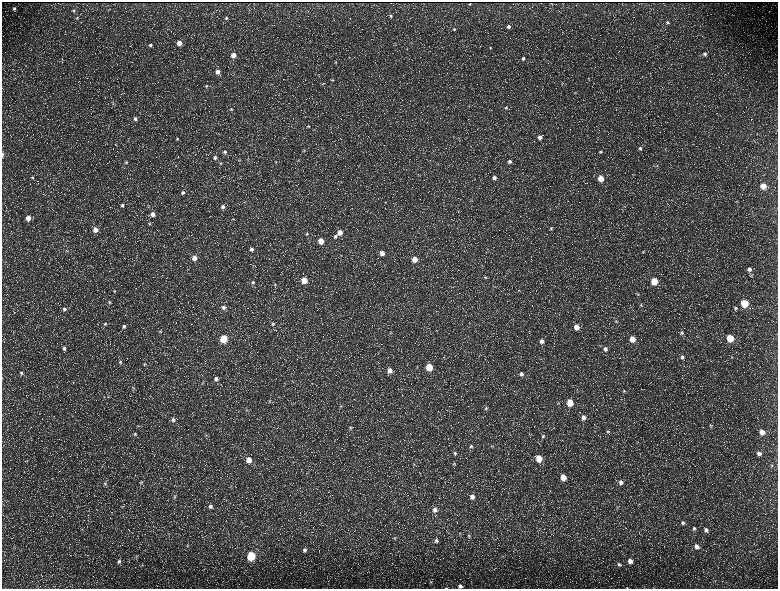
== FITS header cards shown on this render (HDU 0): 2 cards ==
NAXIS1  =                 1552 / length of data axis 1
NAXIS2  =                 1173 / length of data axis 2

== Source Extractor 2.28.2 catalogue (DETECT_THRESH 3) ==
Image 1552 x 1173 px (HDU 0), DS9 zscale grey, zoomed out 1/2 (1 PNG px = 2 x 2 image px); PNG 780 x 591 px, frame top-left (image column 1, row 1173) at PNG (2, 2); no overlay
Background 240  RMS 11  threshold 33.3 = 3 sigma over >= 5 px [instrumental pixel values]
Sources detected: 210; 40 cannot appear on this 1/2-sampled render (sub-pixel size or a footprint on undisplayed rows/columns) and are not listed; the other 170 listed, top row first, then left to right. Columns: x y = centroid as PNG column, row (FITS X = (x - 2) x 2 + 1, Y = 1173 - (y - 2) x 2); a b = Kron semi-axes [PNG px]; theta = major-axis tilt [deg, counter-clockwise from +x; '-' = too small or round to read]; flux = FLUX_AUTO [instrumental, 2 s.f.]
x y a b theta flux
470 4 2 2 - 600
14 9 4 4 - 4300
74 11 4 4 - 2600
391 16 4 3 - 2900
77 18 5 4 - 2800
226 18 4 3 - 3300
667 22 4 4 - 3600
508 26 5 4 - 6800
454 29 4 3 - 2800
179 43 4 4 - 22000
150 45 5 5 - 5600
490 48 4 3 - 2300
407 49 4 2 - 1400
705 54 5 4 - 5000
233 55 4 4 - 22000
523 58 4 4 - 4500
336 62 5 4 - 2700
218 72 4 4 - 15000
588 78 4 3 - 1900
332 80 4 4 - 2500
562 84 3 3 - 1800
206 86 5 4 - 2900
575 92 4 3 - 2000
113 103 6 4 72 3500
506 108 5 5 - 4100
231 109 4 4 - 3200
135 119 5 5 - 7000
308 126 4 4 - 2300
540 137 4 4 - 11000
459 138 3 3 - 970
177 139 5 4 - 3300
116 145 3 2 - 1400
640 148 5 4 - 4800
304 150 4 3 - 2300
225 152 5 4 - 4600
600 152 5 4 - 3600
2 155 6 2 -90 3600
215 157 5 4 - 5800
239 160 4 3 - 2000
298 160 4 2 - 1600
509 161 4 4 - 5800
126 162 5 5 - 3900
276 162 4 4 - 2400
221 163 5 4 - 3200
657 166 3 3 - 1800
32 177 4 4 - 3200
494 178 4 4 - 8400
601 178 4 4 - 32000
763 186 4 4 - 36000
183 193 5 4 - 5000
385 202 3 2 - 1200
122 205 5 5 - 5500
223 207 5 5 - 7400
153 214 5 5 - 13000
28 218 5 4 - 20000
233 219 3 2 - 1800
149 224 4 4 - 2400
551 228 5 4 - 3500
95 230 5 5 - 19000
340 232 5 4 - 19000
307 234 5 4 - 3400
335 236 5 5 - 5300
321 241 4 4 - 31000
251 249 5 5 - 7200
67 251 4 2 - 1800
643 252 5 4 - 2900
382 253 5 4 - 16000
341 255 3 2 - 1200
194 258 5 5 - 15000
414 259 5 4 - 29000
253 266 4 2 - 1400
749 269 6 5 - 8900
485 277 5 4 - 3600
304 280 5 4 - 40000
654 281 5 4 - 64000
253 282 5 4 - 3400
275 284 4 4 - 2200
519 290 4 3 - 1900
114 291 5 3 - 2400
638 294 5 4 - 2700
110 303 4 4 - 2600
744 303 5 4 - 88000
641 305 5 4 - 2900
223 307 5 5 - 7600
735 308 6 5 - 5300
64 309 6 5 - 6100
616 321 5 4 - 3500
105 324 6 5 - 4500
273 324 5 4 - 4200
124 326 6 5 - 6000
577 327 5 5 - 24000
160 331 4 4 - 3000
682 333 5 5 - 4100
730 338 5 4 - 73000
223 339 5 4 - 89000
632 339 5 5 - 31000
542 341 5 4 - 10000
600 345 4 2 - 1500
64 348 6 5 - 6800
605 349 6 5 - 8500
682 357 5 5 - 5800
732 357 5 3 - 2200
120 362 5 5 - 4900
144 364 5 3 - 2100
429 367 5 4 - 61000
390 370 6 5 - 16000
21 373 5 4 - 4300
521 374 5 5 - 7100
216 379 6 5 - 9200
202 383 5 3 - 2200
133 388 4 4 - 2700
624 391 5 4 - 3000
108 396 4 3 - 1700
269 401 5 3 - 2400
570 403 5 4 - 51000
341 406 5 4 - 3700
486 408 5 4 - 3500
247 410 4 3 - 2000
583 417 6 5 - 11000
173 420 5 5 - 6300
711 426 6 4 88 3300
350 428 6 4 -81 3700
594 431 3 2 - 1300
608 432 6 5 - 4700
762 432 5 5 - 21000
135 434 5 4 - 3700
206 435 5 4 - 2700
543 436 5 5 - 4100
31 437 3 2 - 1300
637 442 4 2 - 1600
471 446 6 5 - 5000
492 446 4 3 - 1700
455 453 6 5 - 5000
759 453 6 5 - 9000
539 458 5 4 - 51000
249 460 5 5 - 23000
27 461 5 3 - 1700
414 464 6 3 -52 2600
454 464 5 4 - 2900
772 465 4 3 - 1800
563 477 5 5 - 32000
142 482 5 4 - 3000
621 482 6 5 - 8200
105 484 5 5 - 3900
472 496 5 5 - 12000
175 497 6 5 - 4100
639 504 5 2 - 1700
210 506 5 5 - 7800
617 507 4 3 - 1600
435 510 6 5 - 11000
683 523 5 5 - 5000
694 528 5 4 - 4500
706 530 6 5 - 7600
469 536 5 5 - 4300
394 538 6 4 70 3600
436 540 6 6 - 6900
188 546 5 3 - 2300
697 546 6 5 - 10000
14 547 5 3 - 1900
304 550 6 5 - 7700
136 556 4 3 - 2200
251 556 5 4 - 160000
119 561 6 6 - 6100
630 561 5 5 - 13000
619 564 5 4 - 4300
142 565 4 2 - 1700
430 582 4 3 - 2600
460 586 5 4 - 7500
446 588 4 2 - 1200
627 588 2 2 - 680
At the frame edge (FLAGS 8, measured only in part): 4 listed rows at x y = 2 155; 460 586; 446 588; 627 588
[40 sub-pixel or undisplayed-footprint detections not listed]